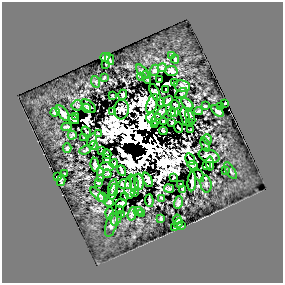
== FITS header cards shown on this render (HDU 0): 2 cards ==
NAXIS1  =                  281
NAXIS2  =                  281

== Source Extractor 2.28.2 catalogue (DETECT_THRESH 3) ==
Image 281 x 281 px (HDU 0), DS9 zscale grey, 1 PNG px = 1 image px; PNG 285 x 285 px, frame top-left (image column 1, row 281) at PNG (2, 2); each listed source drawn as its Kron ellipse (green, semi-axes under 4 px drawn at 4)
Background 3.45e-05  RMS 2.6e-04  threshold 7.70e-04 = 3 sigma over >= 5 px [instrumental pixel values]
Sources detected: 141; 19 with non-positive FLUX_AUTO (blend fragments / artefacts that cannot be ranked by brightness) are neither listed nor drawn; the other 122 listed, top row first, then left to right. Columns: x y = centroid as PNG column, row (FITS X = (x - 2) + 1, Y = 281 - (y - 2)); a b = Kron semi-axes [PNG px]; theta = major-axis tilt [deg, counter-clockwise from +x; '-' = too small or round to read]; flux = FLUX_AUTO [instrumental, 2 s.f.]
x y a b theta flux
171 55 4 2 - 1.3e-02
105 57 4 4 - 1.2e-01
109 59 6 2 -64 3.0e-02
175 59 4 2 - 2.5e-02
106 64 2 2 - 1.1e-02
162 68 5 4 - 3.7e-02
155 70 6 3 68 3.5e-02
171 71 6 5 - 6.2e-02
143 72 8 3 -50 2.9e-02
141 77 4 2 - 1.9e-02
146 77 6 3 -75 3.1e-02
104 78 3 2 - 1.4e-02
160 79 3 2 - 1.9e-02
96 82 6 3 -71 2.1e-02
174 83 3 2 - 1.5e-02
182 86 8 5 -10 5.2e-02
166 89 3 2 - 1.6e-02
155 92 9 4 -65 1.2e-02
181 93 7 4 35 8.5e-03
112 95 3 2 - 1.8e-02
123 95 5 4 - 4.8e-02
168 101 6 4 35 4.7e-02
161 102 4 2 - 1.0e-02
225 103 3 2 - 1.9e-02
152 104 10 5 69 5.5e-02
187 104 7 3 -41 3.6e-02
77 105 5 5 - 2.9e-02
175 105 5 3 - 1.9e-02
88 106 9 5 -39 2.7e-02
205 106 3 2 - 1.3e-02
220 106 3 2 - 2.0e-02
86 108 5 2 - 2.5e-02
121 110 9 7 85 6.3e-02
113 111 3 2 - 1.3e-02
198 111 4 3 - 2.0e-02
218 111 7 4 -41 5.4e-02
55 112 4 3 - 2.6e-02
175 112 4 3 - 2.5e-02
63 113 9 4 -51 8.3e-02
161 113 8 4 50 4.5e-02
171 113 4 3 - 2.4e-02
76 116 3 3 - 1.6e-02
185 116 9 3 -78 5.0e-02
190 117 7 3 -63 2.4e-02
151 118 6 5 - 6.6e-02
73 119 6 3 -29 2.7e-02
156 120 6 2 56 1.7e-02
164 122 3 2 - 1.6e-02
172 123 3 3 - 3.2e-02
190 123 4 2 - 1.7e-02
155 124 4 2 - 1.4e-02
67 127 5 4 - 3.3e-02
178 128 5 3 - 2.5e-02
191 130 2 2 - 1.4e-02
86 131 5 2 - 1.5e-02
163 131 4 3 - 2.3e-02
98 133 3 2 - 1.0e-02
72 135 4 2 - 1.6e-02
84 138 3 2 - 1.1e-02
208 139 5 3 - 1.9e-02
92 141 7 4 74 2.2e-02
205 145 7 3 -70 2.2e-02
93 146 4 3 - 2.8e-02
67 148 5 4 - 2.6e-02
85 150 6 3 24 1.8e-02
102 150 3 2 - 1.2e-02
107 154 5 3 - 3.6e-02
209 156 11 6 -20 4.3e-02
106 159 3 3 - 2.8e-02
190 159 6 3 -59 4.0e-02
114 163 4 3 - 2.6e-02
210 164 7 3 -85 4.0e-02
95 165 7 3 -81 6.1e-02
193 166 5 3 - 2.1e-02
206 166 4 3 - 5.4e-02
107 167 7 3 -3 3.8e-02
100 171 3 2 - 1.8e-02
122 171 5 2 - 3.5e-02
226 171 4 2 - 1.9e-02
230 171 9 2 -58 2.0e-02
64 174 3 3 - 2.1e-02
107 174 4 3 - 2.5e-02
199 175 7 2 -64 2.3e-02
58 177 3 2 - 2.0e-02
174 177 4 2 - 1.4e-02
100 178 4 2 - 2.1e-02
148 180 7 4 -67 6.0e-02
61 181 5 4 - 6.2e-03
192 181 10 3 86 5.0e-02
139 182 8 4 -84 9.5e-02
98 183 3 2 - 2.0e-02
125 184 7 5 9 9.3e-02
135 184 9 4 -77 1.1e-03
206 184 9 5 -80 3.4e-02
180 185 3 2 - 1.8e-02
113 187 8 4 75 5.5e-02
130 187 12 5 83 1.1e-01
169 189 5 3 - 2.4e-02
182 189 4 3 - 2.2e-02
113 192 8 3 71 3.4e-02
135 192 3 3 - 9.7e-05
98 195 9 4 -44 6.4e-02
125 197 4 2 - 1.9e-02
103 198 5 3 - 1.9e-02
162 199 3 2 - 1.6e-02
149 201 6 2 -85 2.9e-02
109 202 4 3 - 3.0e-02
179 202 6 3 72 3.5e-02
121 203 5 4 - 9.7e-02
119 209 3 2 - 1.1e-02
138 211 5 3 - 1.5e-02
109 213 6 2 87 2.3e-02
142 213 3 2 - 1.1e-02
132 214 7 3 74 3.5e-02
122 215 3 2 - 1.1e-02
161 218 4 2 - 2.3e-02
116 219 7 4 60 3.3e-02
177 219 4 3 - 3.6e-02
178 223 5 3 - 2.5e-02
111 225 12 5 73 5.9e-02
181 226 3 3 - 1.5e-02
174 227 3 2 - 2.6e-02
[19 non-positive-flux detections neither listed nor drawn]